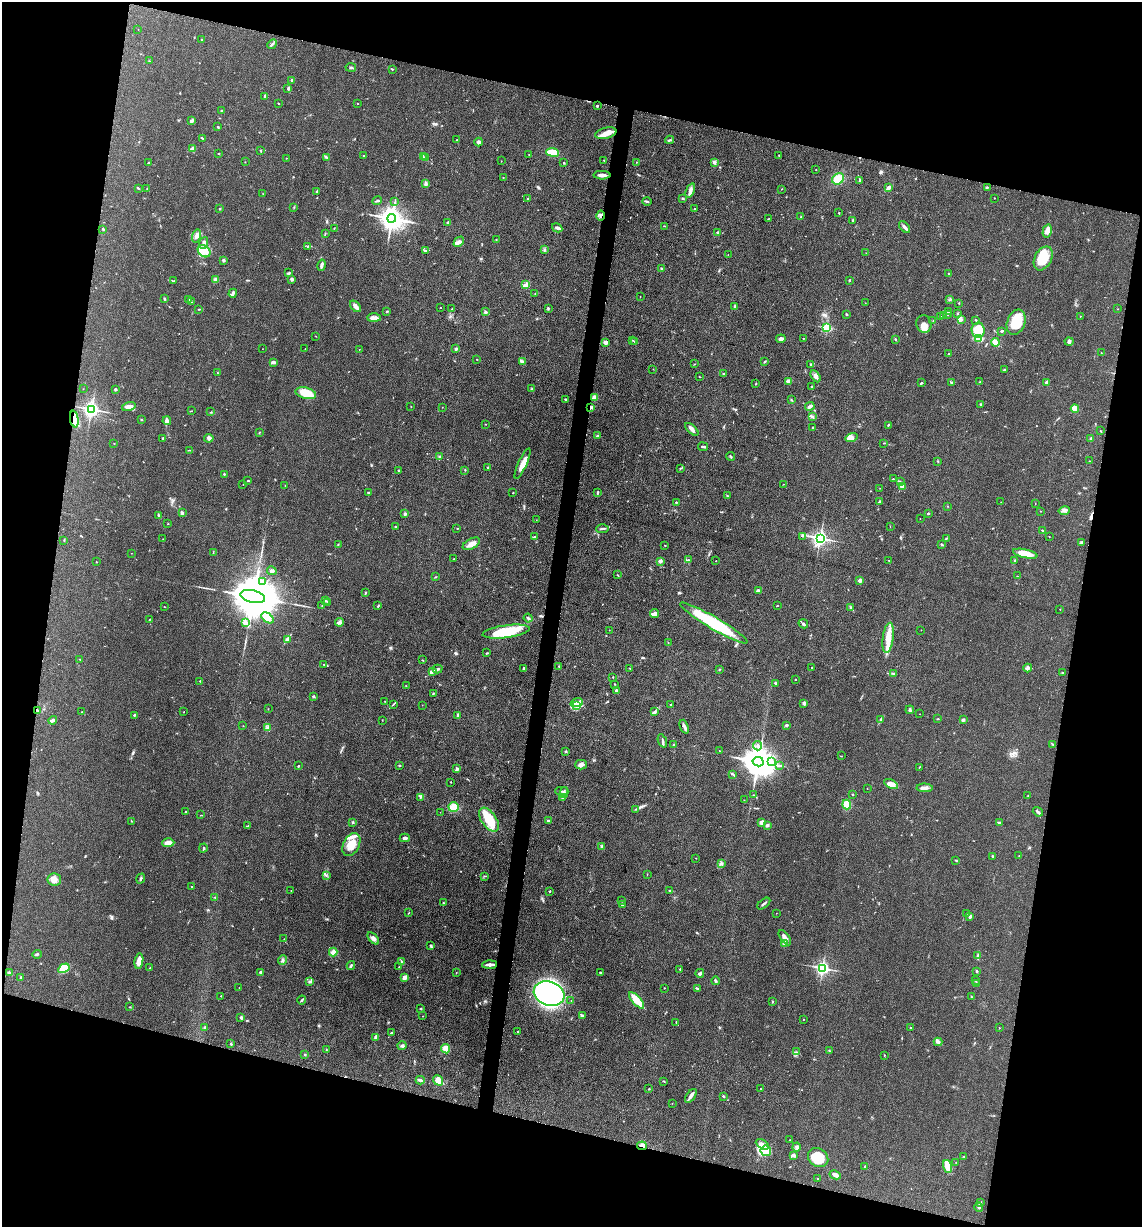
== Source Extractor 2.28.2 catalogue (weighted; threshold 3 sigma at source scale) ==
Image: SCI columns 246-4805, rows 6-4904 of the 4932 x 4909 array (HDU 1 of 3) = the unmasked area's bounding box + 8 px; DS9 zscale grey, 4 x 4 block average (1 PNG px = mean of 4 x 4 image px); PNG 1144 x 1229 px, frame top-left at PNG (2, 2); each listed source drawn as its Kron ellipse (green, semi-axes under 4 px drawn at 4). Shown black and unused: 27% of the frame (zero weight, under 3 of 4 exposures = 1% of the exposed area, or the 3 px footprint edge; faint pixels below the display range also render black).
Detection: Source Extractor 2.28.2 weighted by HDU 2 'WHT'. Background 0.103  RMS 0.0072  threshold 0.0324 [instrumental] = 3 sigma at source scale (4.5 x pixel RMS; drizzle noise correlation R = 1.50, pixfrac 1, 0.05/0.05 arcsec/px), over >= 5 px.
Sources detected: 540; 3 inside a brighter object's white glare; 1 cosmic-ray / hot-pixel residue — neither listed nor drawn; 10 coinciding with a brighter row at this scale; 11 inside a brighter listed object's ellipse — not listed separately; of the other 515, all 500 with FLUX_AUTO >= 0.852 (the completeness limit of this list) listed and drawn (15 fainter detections not listed), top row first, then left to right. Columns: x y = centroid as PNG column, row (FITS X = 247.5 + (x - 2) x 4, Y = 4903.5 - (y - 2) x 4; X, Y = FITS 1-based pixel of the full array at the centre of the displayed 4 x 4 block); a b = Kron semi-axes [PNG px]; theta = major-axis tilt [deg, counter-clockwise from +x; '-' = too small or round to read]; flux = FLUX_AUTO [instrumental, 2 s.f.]
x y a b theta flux
138 29 2 2 - 1.2
202 40 2 2 - 5.5
272 44 5 2 - 6.9
149 61 2 2 - 2
351 67 5 2 - 6.4
392 69 2 2 - 2.6
292 80 2 2 - 16
288 89 3 2 - 3.6
265 96 3 2 - 5.3
278 103 2 2 - 2.5
357 103 2 2 - 4.3
597 106 2 2 - 16
221 110 2 2 - 1.8
191 121 4 3 - 9.5
218 127 2 2 - 4
606 133 11 5 13 36
203 138 2 2 - 2.7
457 140 2 2 - 1.4
670 140 4 2 - 6.1
479 142 4 3 - 8.8
192 148 3 2 - 13
261 151 3 2 - 2
552 152 6 3 -6 92
219 153 2 2 - 3.3
529 154 2 2 - 1.2
779 155 2 2 - 1.1
363 156 2 2 - 2.2
423 156 3 2 - 3
326 157 2 2 - 2.6
426 157 2 2 - 3.3
286 158 2 2 - 1.2
604 160 2 2 - 1.9
501 161 2 2 - 1.2
245 162 2 2 - 1
636 162 2 2 - 1.9
715 162 3 2 - 4.2
148 163 3 2 - 5.4
564 163 2 2 - 2.8
816 170 2 2 - 1.8
602 175 8 3 1 21
503 177 2 2 - 1.1
838 179 6 5 - 68
860 180 3 2 - 10
426 183 3 2 - 5.1
988 187 3 2 - 3.1
138 188 3 2 - 4
889 188 3 2 - 24
147 189 2 2 - 2.3
781 189 2 2 - 1.2
317 191 3 2 - 3.4
690 191 7 3 66 13
263 194 2 2 - 1.4
683 198 2 2 - 4
994 198 2 2 - 2.6
528 199 2 2 - 2.3
377 201 5 2 - 5.4
395 201 3 2 - 2.2
647 201 5 2 - 6.9
294 207 2 2 - 1.7
220 209 2 2 - 3.3
695 209 2 2 - 3.1
839 213 2 2 - 2.6
600 216 5 2 - 9.4
801 217 3 2 - 4.9
392 218 4 4 - 4800
769 218 3 2 - 1.9
853 220 2 2 - 12
447 222 2 2 - 8.4
665 226 2 2 - 1.3
905 227 7 3 -47 10
334 228 3 2 - 2.2
557 228 5 3 - 11
103 229 2 2 - 8.2
1047 231 7 4 77 31
718 232 2 2 - 23
325 234 2 2 - 1.9
196 236 6 3 73 17
496 240 2 2 - 1.5
459 242 6 3 44 11
203 243 6 2 68 12
307 246 2 2 - 2.3
544 250 3 2 - 6
204 251 7 5 -42 44
425 251 2 2 - 2
866 253 2 2 - 0.87
728 255 2 2 - 1.1
1043 258 13 8 62 110
223 260 2 2 - 16
321 265 6 2 76 13
662 269 3 2 - 3.1
289 273 3 2 - 6
949 273 2 2 - 9.7
292 279 2 2 - 38
216 280 3 3 - 13
849 280 2 2 - 13
174 281 2 2 - 2.3
526 285 4 3 - 8.3
233 293 4 3 - 8.6
535 294 2 2 - 1.7
640 297 2 2 - 1.5
164 299 3 2 - 4.2
189 300 3 2 - 3.1
949 300 2 2 - 2.3
191 302 3 2 - 2.4
865 303 2 2 - 0.9
959 303 2 2 - 1.6
355 306 7 3 -48 16
735 306 2 2 - 4
440 308 2 2 - 2.3
548 308 4 2 - 4.9
199 309 2 2 - 2.2
452 309 2 2 - 2.2
1117 309 2 2 - 1.2
387 311 2 2 - 3.6
486 312 2 2 - 5.1
949 312 2 2 - 1.7
957 313 2 2 - 3.5
846 314 2 2 - 13
944 315 3 2 - 1.9
947 315 2 2 - 1.8
1080 316 2 2 - 1.4
941 317 2 2 - 1.9
374 318 7 4 -1 17
962 320 2 2 - 1.7
976 320 2 2 - 3.3
933 321 3 2 - 1.8
1016 322 13 9 69 110
924 324 9 7 -75 25
827 328 2 2 - 360
978 330 7 6 - 120
1002 331 3 2 - 5.2
316 336 2 2 - 1.2
781 339 5 2 - 14
803 339 2 2 - 1.5
895 339 2 2 - 3.4
979 339 4 3 - 52
633 340 2 2 - 1.5
605 342 2 2 - 66
635 342 2 2 - 8.2
995 342 4 2 - 38
1069 342 4 3 - 8
262 349 2 2 - 0.85
305 349 2 2 - 0.9
359 349 2 2 - 1.3
456 349 2 2 - 26
1101 353 2 2 - 1.3
949 354 3 2 - 1.8
477 359 2 2 - 2.8
273 362 3 2 - 4.9
523 362 2 2 - 2.4
765 362 4 2 - 3.6
695 364 2 2 - 1.4
810 365 2 2 - 2.8
653 369 2 2 - 1.2
1004 370 2 2 - 3
217 373 2 2 - 1.8
723 373 3 2 - 2.4
815 376 6 3 -60 13
699 377 2 2 - 1.2
789 381 4 3 - 12
980 382 2 2 - 3.1
1046 382 2 2 - 6.7
921 383 2 2 - 5.6
951 383 2 2 - 3.6
756 384 2 2 - 2.9
812 387 2 2 - 20
83 389 2 2 - 1.1
115 389 2 2 - 6.9
532 389 2 2 - 2.9
306 393 10 5 -14 99
595 397 4 3 - 27
566 399 2 2 - 3.3
791 400 2 2 - 2.7
981 404 3 2 - 3
411 406 2 2 - 2
810 406 5 2 - 21
129 407 7 4 15 18
442 407 2 2 - 1.1
591 408 3 2 - 5.5
1075 408 4 3 - 35
92 409 3 2 - 1600
191 411 2 2 - 1.6
211 412 2 2 - 2.3
812 416 4 2 - 6.2
74 419 8 3 -81 52
142 420 2 2 - 2.3
167 421 4 3 - 13
486 424 2 2 - 1.7
888 425 2 2 - 3.6
812 427 2 2 - 2.2
692 429 8 3 -43 16
1101 431 3 2 - 2.5
259 433 3 2 - 2.1
597 436 3 2 - 7.3
163 438 3 2 - 5.3
209 438 4 4 - 15
852 438 6 4 16 21
1091 438 2 2 - 28
884 443 2 2 - 1.7
114 444 2 2 - 1.8
703 447 5 2 - 6.5
190 450 3 2 - 2.9
440 456 3 2 - 5.3
731 456 4 2 - 3.9
1090 461 2 2 - 1.7
938 462 2 2 - 2
522 464 16 4 65 51
487 467 2 2 - 1.9
680 468 3 2 - 2.3
398 470 2 2 - 3.7
465 470 2 2 - 2
224 474 2 2 - 2.9
893 479 2 2 - 2
248 481 3 2 - 3.4
900 482 4 2 - 3.9
243 484 2 2 - 1.1
783 484 2 2 - 1.2
285 486 2 2 - 1.6
902 486 3 3 - 7.8
880 488 2 2 - 1
368 493 3 2 - 5.2
513 493 2 2 - 1.6
598 493 3 2 - 4.4
727 496 3 2 - 2.6
676 502 2 2 - 8
880 502 3 3 - 9.8
1001 502 2 2 - 1.2
1035 503 2 2 - 1.4
948 506 2 2 - 1.7
1040 511 2 2 - 1.9
1064 511 5 3 - 11
183 513 4 2 - 5.4
928 513 2 2 - 12
405 514 2 2 - 30
159 516 3 2 - 2
920 518 2 2 - 0.94
536 520 2 2 - 0.86
168 524 2 2 - 2
890 526 2 2 - 1.1
396 527 2 2 - 4.3
457 528 2 2 - 1.5
602 529 6 2 3 6.8
1043 531 4 2 - 4.4
802 536 2 2 - 2.5
1049 536 2 2 - 1.8
534 537 3 2 - 3.3
820 538 2 2 - 1600
163 539 2 2 - 1.1
946 539 3 2 - 3.2
64 541 2 2 - 2
1081 542 2 2 - 3.7
338 544 2 2 - 2.2
471 544 9 5 29 27
941 544 3 2 - 5
665 545 2 2 - 3.6
131 553 2 2 - 1.5
213 553 2 2 - 1.5
1025 554 12 4 -12 64
454 559 2 2 - 1.1
688 560 2 2 - 2.4
889 560 2 2 - 1.7
660 561 2 2 - 46
716 561 2 2 - 1.9
1015 561 3 2 - 4.6
96 562 2 2 - 3.1
272 571 5 3 - 7.6
618 575 2 2 - 2.2
1017 576 2 2 - 1.1
435 577 3 2 - 2.4
860 580 2 2 - 51
262 582 3 2 - 7.6
758 591 3 3 - 7.9
365 593 4 2 - 3.8
253 597 12 6 -13 37000
325 601 2 2 - 3.6
328 602 3 2 - 3.3
322 606 2 2 - 1.2
378 606 3 2 - 4.2
777 606 2 2 - 3.9
164 607 2 2 - 1.4
851 608 3 2 - 6.9
1060 609 2 2 - 2.4
654 613 5 3 - 9.6
267 618 7 4 -38 26
528 618 4 2 - 6
149 620 2 2 - 1.4
340 622 4 2 - 7.7
245 623 4 3 - 9
714 623 39 6 -30 320
803 624 5 2 - 8.7
609 630 2 2 - 1.3
921 630 2 2 - 0.98
506 632 24 6 8 210
888 638 15 5 82 56
287 640 2 2 - 2.7
668 643 2 2 - 1.2
487 653 3 2 - 2.4
79 659 2 2 - 0.87
422 660 2 2 - 2.3
324 664 2 2 - 2.2
559 666 3 2 - 2.3
812 667 2 2 - 3.8
523 668 3 2 - 5
630 668 3 2 - 2.1
1028 668 4 4 - 11
438 669 5 2 - 5.8
719 669 2 2 - 2.3
433 672 4 2 - 6.6
1063 673 2 2 - 2.6
894 674 2 2 - 1.8
613 677 2 2 - 3
795 679 2 2 - 1.5
200 681 2 2 - 2.2
775 683 3 2 - 3.2
615 684 2 2 - 1.9
406 686 2 2 - 1.4
616 691 4 3 - 9.2
433 693 3 2 - 3.3
313 696 2 2 - 7
385 701 2 2 - 0.95
577 702 6 2 19 12
804 703 3 2 - 13
393 704 3 2 - 3.5
671 704 2 2 - 3.2
422 705 2 2 - 1.2
576 706 4 2 - 8.3
268 709 2 2 - 1.2
37 710 3 2 - 2.8
910 710 4 3 - 6.4
654 711 2 2 - 3.7
82 712 2 2 - 1.8
184 712 2 2 - 1.3
920 714 2 2 - 0.87
134 715 2 2 - 4.7
458 716 4 2 - 12
938 719 3 2 - 2.3
53 720 4 3 - 7.5
382 720 2 2 - 1.5
881 720 4 2 - 5.6
963 720 3 3 - 5
787 725 3 2 - 6.7
243 726 2 2 - 1.3
684 727 7 3 -69 11
267 728 3 2 - 5.4
662 741 7 2 -69 9.1
674 744 2 2 - 1.9
1052 744 3 2 - 3
757 746 5 2 - 7
566 751 3 2 - 4.7
719 751 2 2 - 2.1
841 756 2 2 - 1.4
772 761 3 2 - 5.5
758 762 6 4 -13 11000
399 765 3 2 - 3.3
581 765 6 5 - 14
298 766 2 2 - 7.3
780 766 3 2 - 3
919 767 2 2 - 1.6
457 769 3 2 - 9.1
732 774 3 2 - 3.3
451 782 2 2 - 1.8
891 784 7 4 -29 30
867 788 2 2 - 1.2
925 788 8 4 -1 16
562 791 6 2 2 6.2
564 793 6 2 78 7.1
852 794 2 2 - 3.4
753 795 2 2 - 2.2
1028 795 2 2 - 1.3
420 797 2 2 - 1.7
563 798 3 2 - 12
744 800 2 2 - 0.93
847 804 5 4 - 49
454 807 5 4 - 62
635 809 2 2 - 1.4
185 812 2 2 - 2.5
440 812 2 2 - 0.91
1038 812 5 2 - 8.1
201 815 2 2 - 1.3
489 820 13 7 -54 130
132 821 2 2 - 1.2
548 821 3 2 - 7
352 822 3 2 - 2.8
762 823 3 2 - 32
1000 823 3 2 - 4.7
767 825 2 2 - 9.6
248 826 3 2 - 3.3
405 838 5 3 - 11
168 843 6 3 0 30
351 844 12 8 63 74
602 847 2 2 - 2.7
203 848 4 2 - 3.9
992 856 3 2 - 2.9
1019 856 2 2 - 3.3
696 858 2 2 - 1.1
956 860 3 2 - 2.7
721 863 4 2 - 5.5
647 874 2 2 - 1.3
326 875 2 2 - 1.6
484 876 3 2 - 3.6
141 878 5 2 - 5.8
54 879 7 6 - 22
191 887 2 2 - 2.8
670 890 3 2 - 3.8
291 891 2 2 - 0.99
550 891 2 2 - 9.2
215 897 2 2 - 1.9
622 901 2 2 - 2.3
443 903 2 2 - 3.7
622 904 4 3 - 8.3
764 904 7 2 40 9.2
408 913 2 2 - 2.2
776 913 2 2 - 1.1
966 914 2 2 - 2.2
970 916 3 2 - 8.7
373 938 7 3 -47 14
785 938 9 4 -55 20
284 939 2 2 - 1.2
785 944 3 2 - 4.6
431 945 3 2 - 4.1
333 952 4 3 - 27
37 954 5 2 - 6.2
978 955 3 2 - 3.3
282 960 5 3 - 7.6
139 961 8 3 79 40
401 961 2 2 - 2
490 965 7 2 2 21
351 966 4 2 - 5.7
399 967 2 2 - 2.2
64 968 6 4 29 57
150 968 2 2 - 1.9
823 968 2 2 - 1200
680 969 2 2 - 5.2
977 971 2 2 - 4.5
260 972 3 3 - 6.3
9 973 4 2 - 9.4
456 973 2 2 - 1.5
600 973 2 2 - 8.9
700 973 4 2 - 8.1
21 977 2 2 - 4.2
405 977 4 3 - 24
975 980 2 2 - 3.2
310 981 3 2 - 2.5
715 981 4 3 - 6.8
977 983 2 2 - 3
239 988 2 2 - 0.86
664 988 2 2 - 1.4
697 988 3 2 - 5.4
549 994 16 12 -17 1100
221 996 2 2 - 2.6
971 997 3 2 - 3.3
302 1000 4 2 - 5
637 1000 10 3 -48 100
571 1001 2 2 - 1
772 1002 3 2 - 2.3
130 1007 2 2 - 2.1
420 1009 3 2 - 3
582 1015 3 3 - 4.8
423 1016 2 2 - 0.92
241 1018 3 2 - 7.6
803 1019 2 2 - 1.2
676 1022 3 2 - 2.9
205 1028 3 2 - 5.7
911 1028 2 2 - 2.1
999 1028 2 2 - 1.2
518 1032 2 2 - 2.8
391 1033 2 2 - 6
376 1037 4 3 - 6.6
938 1042 4 3 - 8.9
231 1044 2 2 - 5.1
402 1046 4 3 - 7.8
446 1049 5 4 - 45
326 1050 2 2 - 2.3
829 1051 3 2 - 4.1
797 1052 2 2 - 1.5
305 1054 2 2 - 3.7
884 1055 2 2 - 2.1
420 1080 4 2 - 13
438 1080 5 4 - 41
663 1081 2 2 - 2.5
649 1089 2 2 - 3.4
760 1089 2 2 - 1.5
691 1096 8 3 55 18
724 1096 3 2 - 2.9
672 1103 2 2 - 0.85
789 1140 2 2 - 1.3
762 1144 7 4 -29 18
642 1146 5 2 - 8
796 1147 4 3 - 8
766 1151 5 5 - 75
794 1155 3 3 - 10
964 1156 2 2 - 1.7
818 1157 11 9 -35 130
956 1162 2 2 - 1.2
948 1166 7 4 -75 63
865 1167 2 2 - 5.7
835 1175 6 3 -27 22
818 1179 2 2 - 2
980 1203 3 2 - 5.2
979 1207 4 3 - 8.5
Overlapping masked pixels (flux is a lower limit): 6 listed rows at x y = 600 216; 591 408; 74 419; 506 632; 37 710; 642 1146
Diffuse or blended objects may show on this block-average render without a row.